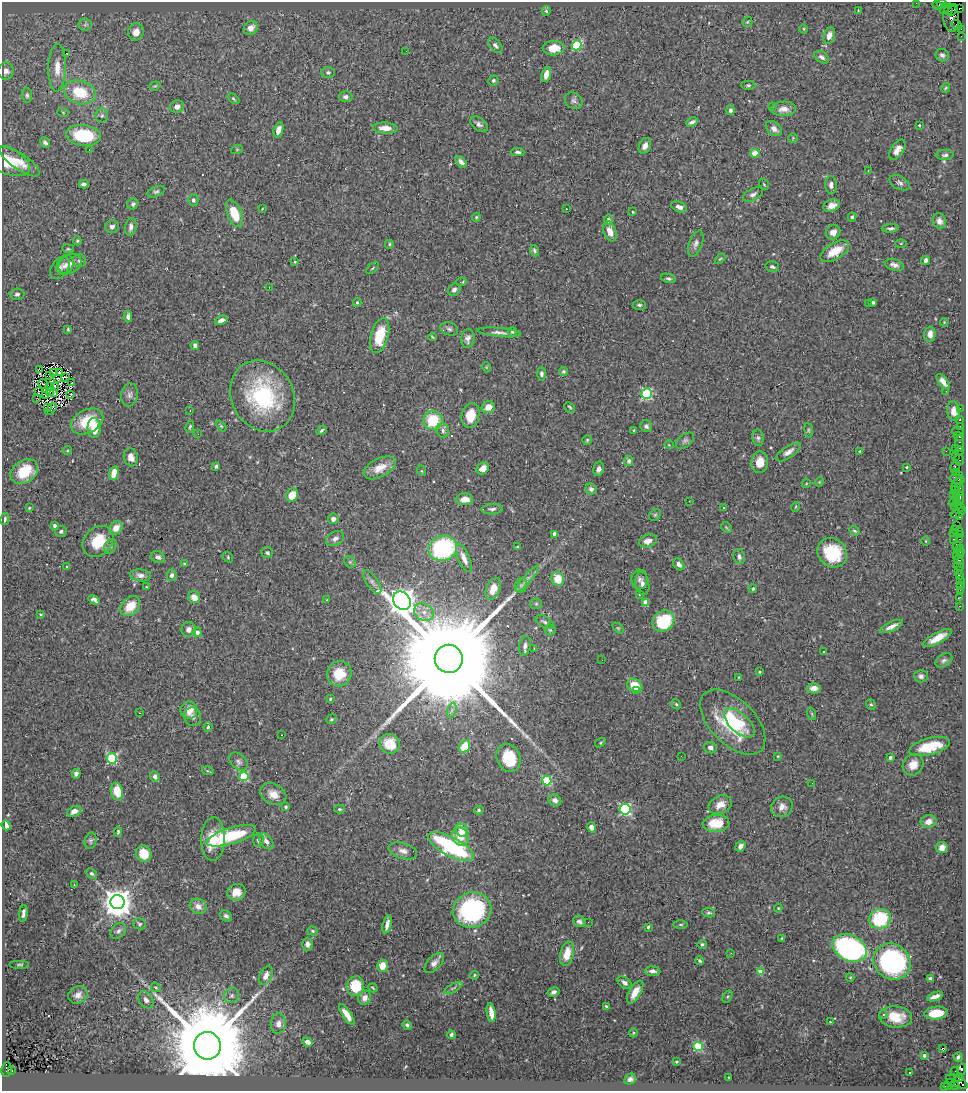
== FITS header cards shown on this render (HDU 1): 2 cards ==
NAXIS1  =                  964
NAXIS2  =                 1089

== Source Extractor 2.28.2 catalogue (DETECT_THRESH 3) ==
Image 964 x 1089 px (HDU 1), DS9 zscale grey, 1 PNG px = 1 image px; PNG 968 x 1093 px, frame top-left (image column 1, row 1089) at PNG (2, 2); each listed source drawn as its Kron ellipse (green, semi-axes under 4 px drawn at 4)
Background 0.845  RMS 0.029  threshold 0.0856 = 3 sigma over >= 5 px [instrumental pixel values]
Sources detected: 449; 1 with non-positive FLUX_AUTO (blend fragments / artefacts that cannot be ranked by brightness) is neither listed nor drawn; the other 448 listed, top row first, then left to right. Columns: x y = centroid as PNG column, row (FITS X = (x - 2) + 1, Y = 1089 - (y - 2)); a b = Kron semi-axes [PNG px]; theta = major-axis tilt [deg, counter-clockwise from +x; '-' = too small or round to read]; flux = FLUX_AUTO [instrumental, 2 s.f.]
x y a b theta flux
916 3 2 2 - 18
942 3 5 3 - 87
937 5 5 3 - 87
959 8 3 3 - 130
944 9 5 3 - 620
858 10 3 2 - 1.1
948 10 4 3 - 180
953 10 6 3 53 850
546 11 5 4 - 3
951 18 14 8 -85 670
747 22 5 5 - 2.7
85 25 6 6 - 3.9
957 25 5 2 - 55
251 28 7 6 - 14
804 29 5 3 - 1.7
961 29 4 2 - 53
136 32 9 7 71 15
829 36 8 5 73 14
961 36 2 2 - 15
495 45 9 5 -51 5.6
577 45 5 4 - 140
554 48 11 7 3 23
406 51 2 2 - 3.8
66 53 3 2 - 20
942 55 6 6 - 6.2
822 57 8 5 -34 6
57 68 24 8 89 26
6 71 8 7 - 8.6
328 72 6 5 - 3.9
546 74 7 4 75 17
493 80 5 5 - 3.4
748 85 7 4 -2 3.1
155 86 6 4 20 2.3
946 88 5 3 - 2.2
80 92 16 11 -19 71
27 95 7 5 -89 4.1
346 97 7 5 -2 5.8
233 99 7 4 -39 2.8
574 101 9 8 - 6.8
177 107 7 6 - 11
772 107 2 2 - 47
784 109 12 7 3 14
730 110 5 4 - 4.8
63 112 6 4 -19 2.4
102 116 7 6 - 5
692 122 6 3 26 5.6
479 124 10 6 -38 6.5
919 125 3 2 - 1.8
385 128 12 5 -2 18
774 129 9 6 -39 9.2
278 130 8 4 72 13
83 135 17 10 -7 110
793 138 5 5 - 2.3
45 143 5 4 - 5.7
645 146 8 5 64 10
89 149 3 2 - 2.2
237 149 6 3 20 2.1
897 150 11 6 56 15
517 152 7 3 -1 4.3
755 153 4 4 - 39
945 155 8 5 5 5.4
8 161 24 12 -24 49
19 161 24 8 -35 25
461 162 7 4 -50 7.6
868 170 3 2 - 4.3
900 183 11 6 -30 6.2
84 184 4 4 - 6.8
764 184 6 3 -54 2.1
831 185 9 5 -87 7.7
156 192 9 5 22 4.1
753 194 11 6 26 7.1
193 200 6 5 - 4.6
133 204 6 5 - 4.7
832 206 8 6 20 15
679 207 8 5 -22 9.6
262 209 4 2 - 1.2
566 209 2 2 - 1.2
633 212 3 3 - 1.5
234 213 14 7 -68 50
476 217 4 4 - 2.2
852 217 4 4 - 3.7
608 220 5 4 - 5.7
939 221 8 6 -70 8.5
112 227 7 6 - 7.3
131 227 9 5 81 9.2
891 228 8 4 7 5.3
610 231 10 6 -69 17
833 232 7 6 - 12
77 241 5 4 - 2.3
901 243 5 3 - 1.8
389 244 4 4 - 2.5
696 244 13 6 70 8.5
68 249 6 3 -7 2.1
534 251 6 4 -69 4.7
835 251 16 8 31 40
720 259 6 3 44 2.2
925 260 4 3 - 7
79 261 7 6 - 5.3
295 262 3 3 - 2
70 264 12 9 30 13
65 265 10 8 62 9.3
894 265 10 5 -16 9.2
772 267 7 5 -14 4.4
60 268 12 8 56 9.3
372 268 7 2 40 1.9
668 278 8 4 -11 4.1
461 282 5 3 - 3.4
269 287 3 2 - 2.5
454 290 7 5 44 6.6
17 294 7 6 - 5
873 302 3 3 - 3.4
357 303 4 3 - 2.6
869 304 3 2 - 3.8
639 305 7 4 0 3.9
128 316 6 4 87 8
221 320 7 4 23 9.6
944 322 4 3 - 1.7
68 329 4 3 - 2
449 329 9 6 -19 5.6
499 332 22 4 -5 8.8
512 332 4 4 - 2.9
930 334 7 5 89 16
380 335 18 8 75 56
432 337 4 2 - 2.2
468 339 9 6 84 8.8
195 346 4 4 - 6.7
486 367 5 3 - 1.6
39 370 3 2 - 1.9
59 372 3 2 - 1.7
563 372 4 4 - 4.6
53 373 4 2 - 1.9
541 374 7 4 -89 6
49 376 3 2 - 0.47
66 377 3 2 - 1.8
58 379 3 2 - 1.9
72 382 2 2 - 0.22
943 382 9 4 -53 11
43 384 5 2 - 2.4
49 386 4 2 - 0.42
55 386 2 2 - 1.3
49 391 3 2 - 2
946 391 3 2 - 2.2
38 392 3 2 - 1.1
54 393 3 2 - 2.9
71 394 3 2 - 4
647 394 5 5 - 210
130 395 11 8 80 8.7
46 396 4 2 - 2.3
262 396 37 31 -61 200
37 398 2 2 - 42
47 407 3 2 - 2.4
488 407 7 5 28 21
570 407 6 3 -45 2.3
960 408 2 2 - 23
51 409 7 4 47 5.2
190 410 2 2 - 1.2
954 411 10 6 -82 14
470 416 13 8 76 35
433 420 9 9 - 73
960 420 3 3 - 110
87 421 17 11 28 66
221 426 6 3 -45 2.2
646 426 6 5 - 5.2
960 426 2 2 - 31
190 427 6 3 76 2.3
94 428 10 6 -86 34
322 430 5 3 - 3.2
443 430 7 6 - 5.8
634 430 4 3 - 2.4
809 430 7 4 -82 2.9
958 431 6 2 -18 110
198 434 2 2 - 5.5
959 437 5 3 - 140
758 438 8 5 -81 5.4
587 440 4 4 - 2.5
685 441 10 6 38 5.8
960 444 8 3 -90 160
669 445 5 3 - 1.5
955 448 3 2 - 52
67 450 4 4 - 1.9
860 451 3 2 - 1.7
946 451 2 2 - 9.4
960 451 4 3 - 63
788 452 14 6 34 11
955 456 3 3 - 110
131 457 9 7 -71 15
959 460 5 5 - 100
629 461 5 4 - 5.7
760 462 11 8 80 26
216 466 4 3 - 3.4
906 467 3 2 - 2.2
955 467 6 3 59 200
380 468 17 9 28 25
483 468 6 5 - 17
599 469 7 5 76 7.6
24 471 15 11 33 59
422 471 5 3 - 1.7
956 472 4 3 - 46
114 473 7 4 75 26
959 475 4 2 - 68
957 479 7 4 -15 260
819 482 4 3 - 1.6
806 484 4 3 - 1.4
957 485 7 4 55 380
591 489 6 5 - 6.3
960 489 6 3 -83 110
956 490 5 4 - 44
953 494 2 2 - 39
292 495 7 5 59 29
956 496 4 2 - 61
960 498 6 2 -87 280
465 499 8 6 0 16
689 501 3 2 - 3
954 502 4 3 - 230
957 502 4 3 - 160
956 506 5 3 - 150
723 507 3 2 - 3.7
795 507 5 3 - 1.6
29 508 3 3 - 1.9
960 508 4 2 - 53
492 509 11 5 4 6.1
958 513 8 4 23 300
655 515 6 5 - 3.2
960 517 4 3 - 98
5 519 6 3 79 3.5
333 519 5 5 - 9.7
957 525 2 2 - 55
55 526 4 3 - 5.2
726 527 6 4 -45 2.8
116 528 7 6 - 19
957 530 6 4 -22 150
61 531 6 5 - 4.3
854 531 5 3 - 3.3
953 533 4 2 - 100
555 534 4 4 - 13
960 534 3 2 - 68
335 539 10 6 27 8
953 539 3 2 - 150
960 539 3 2 - 58
98 541 17 13 45 57
648 541 9 6 19 14
926 541 5 3 - 1.4
110 546 8 5 60 5.2
957 546 5 3 - 98
518 547 3 2 - 2.1
443 548 14 12 22 230
960 548 3 3 - 67
959 551 5 3 - 92
267 553 6 5 - 4.2
832 553 16 14 -41 89
960 555 2 2 - 48
739 556 7 5 -80 6.3
956 556 2 2 - 320
158 557 7 5 -22 7.2
228 557 6 4 -51 2.8
464 558 15 5 -67 16
959 560 5 4 - 210
350 562 6 5 - 3.3
184 564 3 3 - 1.8
679 564 6 5 - 6.8
67 566 3 3 - 2.5
958 566 5 2 - 30
958 570 2 2 - 16
140 575 10 6 -6 8.6
172 575 6 5 - 6.5
960 575 4 3 - 210
527 579 16 4 49 8.5
558 579 7 6 - 39
639 579 10 8 89 7.8
960 580 2 2 - 14
372 582 13 5 -56 7.4
642 584 11 7 -78 8.7
521 585 8 6 69 4.3
960 585 2 2 - 29
146 587 4 3 - 1.5
493 589 11 6 68 28
753 589 4 4 - 4.5
960 590 2 2 - 9.1
639 594 2 2 - 1.7
194 597 6 6 - 19
960 597 3 2 - 14
94 600 6 4 -33 7.8
327 600 3 3 - 2.1
402 601 10 8 -52 2800
645 602 4 4 - 30
536 604 6 5 - 3.2
130 606 11 8 47 40
959 606 3 2 - 20
424 612 10 8 -30 16
40 614 4 3 - 1.9
663 621 12 10 35 110
545 622 10 5 -30 5.5
891 626 12 4 24 13
618 628 6 4 -44 2.7
188 629 7 7 - 9.2
550 630 5 5 - 3
197 632 4 4 - 9.4
937 638 16 5 28 27
525 646 10 6 79 7.2
534 649 3 2 - 2.2
824 652 4 3 - 2.4
449 659 14 14 - 110000
602 660 2 2 - 5.4
944 660 9 6 32 5.9
759 672 3 3 - 2.1
339 674 13 12 - 46
921 676 7 6 - 6.3
739 677 3 2 - 1.4
635 685 8 6 -26 40
814 688 7 5 3 16
637 691 4 3 - 5
330 699 4 3 - 2.2
676 704 5 4 - 2.7
871 705 5 4 - 3.7
189 710 9 8 - 22
452 710 7 4 71 4.5
140 713 3 2 - 1.1
812 714 6 4 -72 2.6
193 717 9 8 - 7.5
331 719 5 4 - 2.6
733 722 40 22 -45 130
739 723 19 9 -43 47
208 727 5 4 - 3.3
282 735 3 2 - 2.3
600 743 6 3 32 2.1
390 744 10 9 - 45
464 746 6 5 - 50
929 747 21 8 15 67
710 748 6 5 - 8
681 756 2 2 - 3.5
778 756 3 2 - 1.6
890 757 3 3 - 5.3
112 758 5 5 - 200
509 758 14 11 -66 80
238 762 10 7 -43 6.7
913 765 11 10 - 21
208 771 6 3 -16 2.3
76 774 5 4 - 5.4
244 776 5 4 - 110
155 777 5 4 - 7.7
547 781 5 4 - 120
812 783 2 2 - 3.7
117 792 9 6 -76 40
273 794 14 10 -28 20
555 800 7 5 -34 7.6
720 805 12 8 27 21
286 807 4 3 - 3.2
782 807 11 10 - 15
340 809 5 4 - 2.5
625 809 5 5 - 260
479 810 5 4 - 3.1
74 811 7 5 24 8.7
928 821 8 6 18 14
716 823 13 8 4 55
6 825 5 4 - 13
591 827 5 4 - 12
462 830 7 6 - 26
118 832 5 3 - 4
231 836 25 8 17 140
461 837 9 8 - 25
213 839 21 12 88 54
258 840 6 5 - 5.5
90 841 8 5 78 4.6
266 841 9 6 -53 8.2
740 846 6 4 52 9.1
451 847 25 9 -28 260
942 847 5 5 - 14
403 851 15 7 -16 11
144 854 8 7 - 45
91 873 6 4 -41 3.9
74 885 2 2 - 1.5
236 892 9 8 - 21
117 902 7 7 - 3500
198 906 8 7 - 14
778 908 4 4 - 2
472 910 19 17 18 320
23 913 8 3 81 6.3
709 913 6 4 -9 3.2
226 916 6 5 - 5.7
880 919 11 10 - 130
579 921 6 5 - 6.1
588 922 3 2 - 4.4
139 924 6 5 - 3.5
387 924 9 3 76 10
681 924 7 3 0 2.5
648 927 3 3 - 3
118 931 9 6 45 6
313 931 5 4 - 3
782 938 4 2 - 1.2
307 944 6 5 - 8.1
702 944 4 4 - 3.8
850 948 18 12 -26 530
731 953 3 2 - 2.8
567 954 12 6 76 33
700 961 4 3 - 3.2
892 962 19 17 -38 390
434 963 12 6 46 9.1
20 964 10 3 0 3.1
382 966 6 5 - 23
653 971 7 4 -4 7.7
760 972 4 4 - 31
474 975 4 3 - 2.2
266 976 10 6 65 14
850 977 4 4 - 1.7
930 979 4 4 - 5.9
624 983 8 5 -33 7
356 986 10 8 83 73
156 987 5 4 - 2.9
373 988 5 2 - 1.8
453 988 10 3 29 3.6
553 992 6 4 29 5.1
635 992 13 5 60 21
78 995 10 8 30 12
232 996 8 7 - 6
727 997 6 4 59 2.8
935 997 8 4 19 12
365 998 7 6 - 10
146 1000 9 6 -54 7.7
606 1006 3 3 - 2.4
491 1013 9 4 -82 21
936 1013 12 6 6 46
347 1014 12 4 -56 20
883 1014 4 3 - 3
896 1017 16 10 -7 43
830 1022 3 3 - 1.8
278 1024 10 7 84 9.7
407 1025 5 4 - 3.5
633 1033 4 3 - 1.8
451 1035 4 3 - 4.6
308 1042 5 4 - 11
207 1046 14 13 - 41000
698 1047 5 4 - 140
943 1048 3 3 - 37
924 1055 3 3 - 5
958 1057 4 3 - 4.9
676 1062 3 3 - 1.7
6 1069 7 5 83 600
962 1070 6 4 65 190
12 1071 3 2 - 120
955 1071 4 3 - 8.7
909 1072 2 2 - 1.6
729 1077 3 2 - 2.1
959 1078 4 3 - 300
630 1079 6 5 - 5.9
957 1082 12 5 -26 890
949 1084 6 5 - 160
954 1085 5 3 - 130
944 1086 3 2 - 40
At the frame edge (FLAGS 8, measured only in part): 2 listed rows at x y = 916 3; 942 3
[1 non-positive-flux detection neither listed nor drawn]